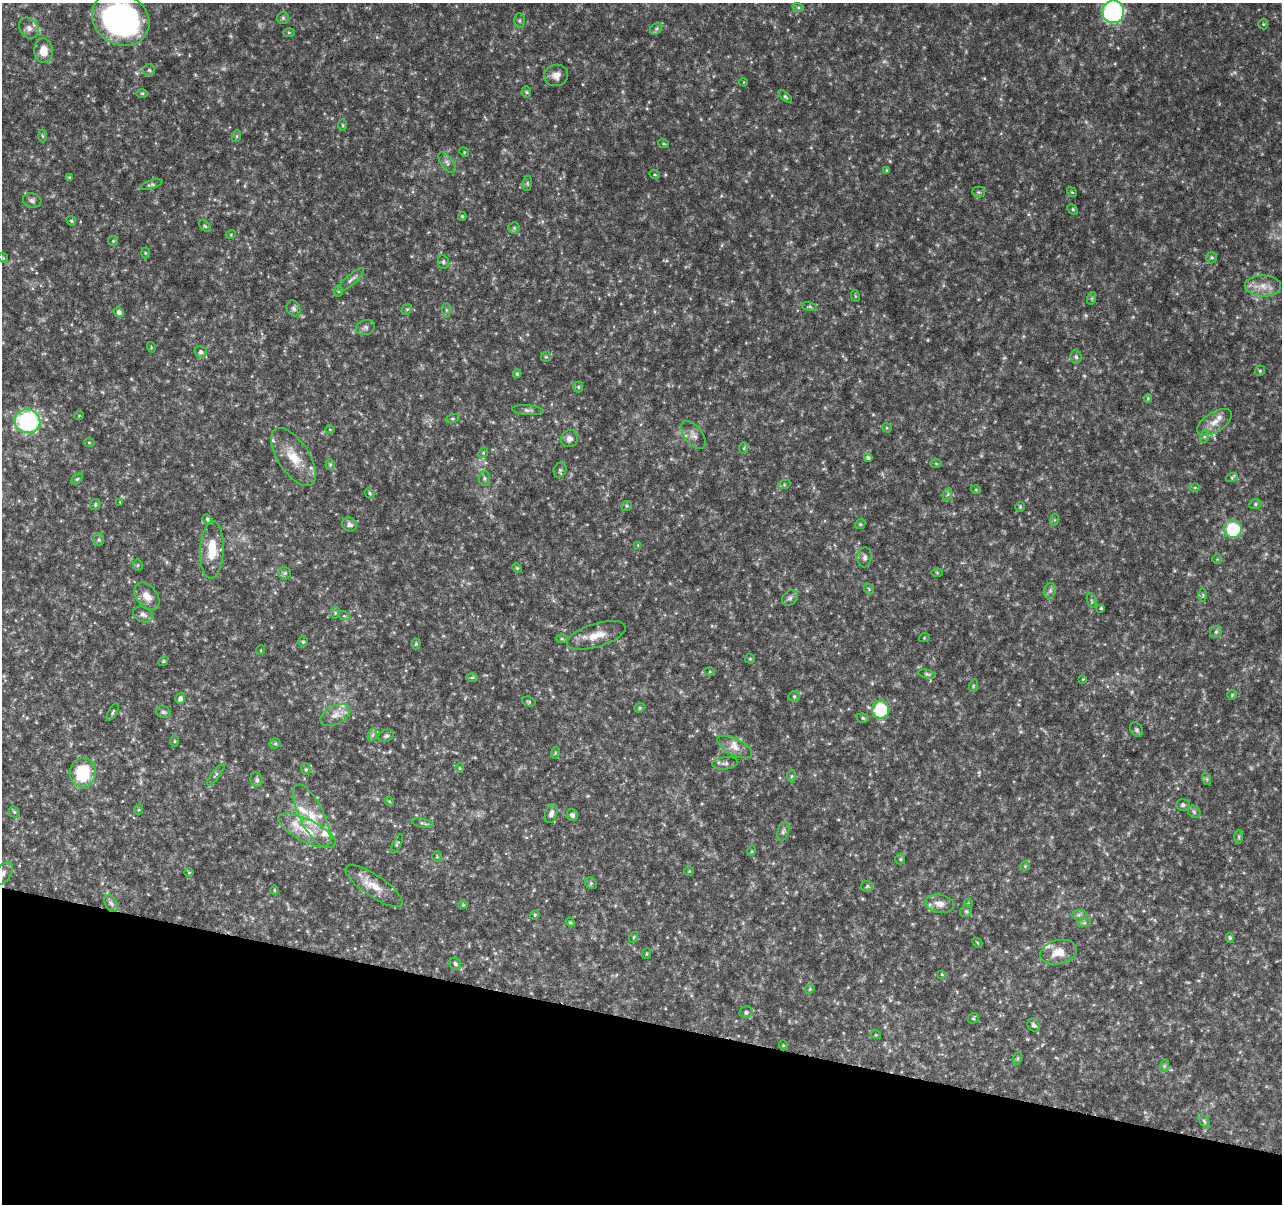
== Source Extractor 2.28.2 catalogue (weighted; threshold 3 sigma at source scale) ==
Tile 15 of 4 x 4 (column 3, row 4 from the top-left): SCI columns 2563-3842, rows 228-1429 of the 5138 x 5324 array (HDU 1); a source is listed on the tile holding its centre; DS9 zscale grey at full resolution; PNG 1284 x 1206 px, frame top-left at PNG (2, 3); each listed source drawn as its Kron ellipse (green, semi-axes under 4 px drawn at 4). Shown black and unused: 15% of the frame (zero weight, under 4 of 8 exposures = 1% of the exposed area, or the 3 px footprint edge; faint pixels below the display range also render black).
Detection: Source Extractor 2.28.2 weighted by HDU 2 'WHT'; one run over the whole footprint, this tile lists its part. Background 0.0619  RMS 0.0032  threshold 0.0132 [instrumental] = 3 sigma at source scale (4.09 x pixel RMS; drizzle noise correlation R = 1.36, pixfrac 0.8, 0.0396/0.0396 arcsec/px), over >= 5 px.
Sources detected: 216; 6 too faint to see at this stretch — neither listed nor drawn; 7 inside a brighter listed object's ellipse — not listed separately; the other 203 listed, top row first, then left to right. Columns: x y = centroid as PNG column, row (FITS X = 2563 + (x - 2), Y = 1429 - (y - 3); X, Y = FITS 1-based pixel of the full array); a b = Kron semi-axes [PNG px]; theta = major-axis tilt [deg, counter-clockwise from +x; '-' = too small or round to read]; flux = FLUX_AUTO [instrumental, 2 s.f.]
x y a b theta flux
798 7 6 4 -18 0.5
1113 12 11 11 - 63
283 18 6 6 - 0.6
121 19 30 25 -34 94
519 20 7 5 89 0.52
1263 24 5 5 - 0.38
29 28 11 9 -51 1.8
656 29 7 5 46 0.67
289 32 6 4 0 0.34
43 51 12 9 -86 4.2
149 70 6 6 - 0.59
556 75 12 10 20 2.3
744 82 4 3 - 0.19
526 92 5 5 - 0.4
142 93 6 4 0 0.34
785 97 8 4 -41 0.48
343 125 6 4 -89 0.32
43 136 6 4 -87 0.47
237 136 6 4 72 0.37
664 144 5 3 - 0.29
464 152 5 4 - 0.29
447 163 12 6 -53 1.2
886 170 3 3 - 0.27
655 175 5 3 - 0.29
69 177 4 4 - 0.27
527 183 8 4 83 0.44
151 185 11 4 15 0.59
978 192 6 5 - 0.54
1072 192 5 4 - 0.39
32 200 9 7 -16 0.98
1073 209 6 4 -45 0.4
462 216 4 4 - 0.33
71 221 5 4 - 0.37
205 226 7 4 -44 0.46
514 228 5 5 - 0.53
231 234 5 3 - 0.28
113 241 5 5 - 0.39
145 253 5 3 - 0.31
3 258 5 4 - 0.37
1212 258 6 5 - 0.5
443 262 7 5 -81 0.67
351 279 16 5 41 1.2
1263 286 18 10 -1 3.9
338 291 6 4 -90 0.36
855 296 6 3 -72 0.32
1092 298 6 4 72 0.46
809 307 8 4 -9 0.54
294 308 8 6 -64 0.78
407 309 6 4 42 0.42
446 310 7 4 -90 0.61
119 312 5 4 - 1
365 327 10 7 19 0.92
151 347 5 3 - 0.24
201 352 6 5 - 0.81
546 357 5 5 - 0.39
1076 357 7 5 -85 0.69
1260 371 5 5 - 0.4
517 374 4 3 - 0.49
578 387 5 5 - 0.44
1148 398 4 4 - 0.33
528 410 16 5 -5 0.99
79 416 5 3 - 0.22
452 419 7 3 19 0.42
27 421 13 12 - 38
1214 422 19 10 33 3.4
887 428 5 4 - 0.32
330 429 4 3 - 0.22
693 435 16 9 -52 1.9
1205 436 7 4 70 0.58
569 439 9 8 - 1.6
89 442 5 3 - 0.27
744 448 6 4 88 0.38
483 453 5 4 - 0.37
293 457 33 15 -56 7.6
868 458 4 4 - 0.61
936 463 6 4 -2 0.35
330 465 5 4 - 0.41
560 470 8 6 63 0.71
1232 477 6 4 19 0.43
484 478 7 5 88 0.6
77 479 6 4 44 0.43
784 485 6 4 19 0.4
1195 488 5 3 - 0.32
976 490 5 3 - 0.25
370 493 5 4 - 0.42
948 494 7 4 71 0.55
120 502 4 3 - 0.22
95 504 6 5 - 0.48
1255 504 6 5 - 0.48
627 506 5 5 - 0.41
1020 507 5 5 - 0.36
207 519 5 4 - 0.53
1054 520 6 4 71 0.36
349 524 7 7 - 1.4
860 524 5 4 - 0.4
1233 529 9 9 - 16
99 539 6 5 - 0.53
638 545 4 4 - 0.25
212 550 29 11 87 7.4
865 557 10 7 83 1.1
1217 559 5 5 - 0.35
138 565 5 5 - 0.43
517 568 5 4 - 0.33
285 573 6 6 - 0.61
937 573 5 4 - 0.34
869 589 6 4 -50 0.41
1050 591 8 6 70 0.84
1203 595 6 4 90 0.42
147 596 15 10 -52 3.2
790 598 9 6 44 0.94
1091 601 8 3 -71 0.42
1101 608 3 3 - 0.39
335 613 6 3 72 0.37
143 614 10 7 -21 1.4
344 616 6 4 -17 0.4
1216 632 6 5 - 0.61
596 635 30 11 17 4.9
924 638 5 3 - 0.25
562 639 6 4 -1 0.46
303 642 5 4 - 0.5
416 644 5 4 - 0.41
261 650 5 3 - 0.23
750 659 5 5 - 0.36
163 661 5 4 - 0.36
710 672 5 3 - 0.31
927 674 9 4 -13 0.54
472 677 6 4 0 0.39
1083 679 4 3 - 0.24
973 686 6 4 72 0.39
1232 695 4 4 - 0.34
794 696 5 5 - 0.5
180 699 5 5 - 1
529 702 7 5 -18 0.46
640 708 6 4 22 0.42
881 710 9 8 - 17
113 712 10 4 60 0.5
163 712 8 5 -16 0.67
335 715 16 9 27 2.5
863 718 6 4 -16 0.48
1137 730 7 5 -59 0.68
372 735 7 4 70 0.64
386 736 8 5 26 0.64
174 741 5 3 - 0.3
275 743 5 5 - 0.47
735 747 19 8 -27 2.9
555 753 6 3 72 0.32
725 763 13 6 6 1.2
460 768 5 4 - 0.35
306 769 6 4 -70 0.44
83 773 14 13 - 16
216 775 13 3 52 0.61
791 776 6 4 88 0.43
1207 779 6 4 -71 0.42
257 780 7 6 - 0.7
389 801 5 3 - 0.3
1183 805 7 5 3 0.79
138 810 5 3 - 0.28
14 812 6 5 - 0.42
1194 812 7 5 -46 0.67
551 814 10 6 72 1.3
572 815 6 5 - 0.93
312 816 34 12 -64 8
423 823 11 4 -11 0.64
307 831 31 11 -27 7.6
783 831 9 5 71 0.86
1239 837 7 4 -89 0.47
397 844 10 4 63 0.49
752 851 5 3 - 0.25
437 857 5 4 - 0.4
900 859 5 5 - 0.4
1025 866 5 5 - 0.39
689 871 5 4 - 0.3
189 873 5 3 - 0.25
3 874 13 8 50 1.9
591 883 6 5 - 0.52
374 886 34 11 -34 5.5
867 886 6 5 - 0.51
274 890 5 3 - 0.3
111 903 9 6 -61 1.2
968 903 4 4 - 0.28
940 904 14 9 -9 2.5
463 905 5 4 - 0.35
966 911 6 5 - 0.55
535 915 5 4 - 0.35
1079 915 7 4 1 0.68
570 922 5 4 - 0.43
1084 923 6 4 17 0.53
634 937 5 3 - 0.31
1230 938 5 4 - 0.49
977 943 5 3 - 0.29
1058 952 19 12 14 4.7
646 954 5 3 - 0.3
455 964 6 5 - 0.81
942 974 4 3 - 0.27
810 989 5 4 - 0.35
746 1012 6 6 - 0.73
973 1018 6 5 - 0.45
1034 1025 7 5 -48 0.95
876 1035 5 3 - 0.25
783 1045 5 3 - 0.25
1018 1058 6 4 71 0.42
1164 1066 6 4 72 0.45
1204 1121 8 4 -55 0.56
Isophote crosses this tile's border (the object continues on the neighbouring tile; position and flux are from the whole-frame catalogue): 3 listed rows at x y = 1113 12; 121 19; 3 874